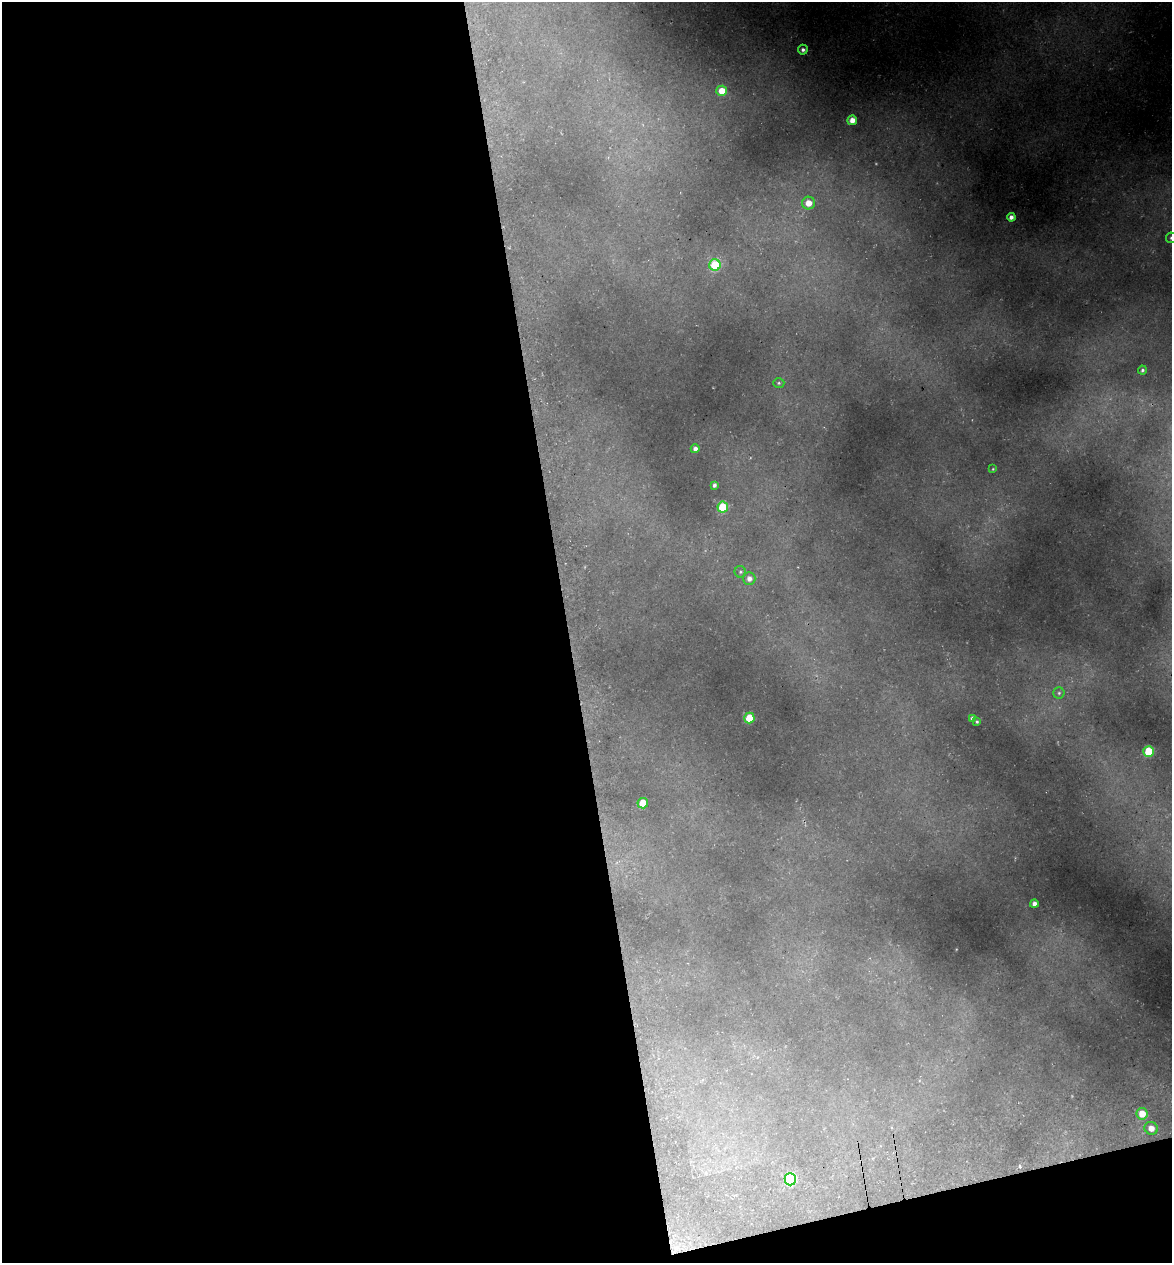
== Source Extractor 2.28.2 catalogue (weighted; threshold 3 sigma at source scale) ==
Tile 13 of 4 x 4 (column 1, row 4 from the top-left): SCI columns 145-1314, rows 75-1335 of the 4922 x 5194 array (HDU 1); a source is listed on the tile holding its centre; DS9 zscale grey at full resolution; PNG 1174 x 1265 px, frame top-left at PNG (2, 2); each listed source drawn as its Kron ellipse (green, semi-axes under 4 px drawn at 4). Shown black and unused: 51% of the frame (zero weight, under 3 of 5 exposures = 5% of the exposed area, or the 3 px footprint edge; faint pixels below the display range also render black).
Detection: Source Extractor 2.28.2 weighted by HDU 2 'WHT'; one run over the whole footprint, this tile lists its part. Background 0.224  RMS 0.0099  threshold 0.0444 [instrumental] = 3 sigma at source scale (4.5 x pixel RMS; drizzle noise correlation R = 1.50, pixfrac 1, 0.0396/0.0396 arcsec/px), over >= 5 px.
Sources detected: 26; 1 too faint to see at this stretch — neither listed nor drawn; the other 25 listed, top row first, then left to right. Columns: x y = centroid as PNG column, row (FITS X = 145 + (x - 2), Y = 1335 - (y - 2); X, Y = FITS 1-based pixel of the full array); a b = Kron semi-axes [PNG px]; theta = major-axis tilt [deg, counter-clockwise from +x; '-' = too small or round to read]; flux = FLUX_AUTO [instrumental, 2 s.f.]
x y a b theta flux
803 50 5 5 - 3.2
722 91 5 5 - 19
852 120 5 4 - 9.6
808 203 6 6 - 13
1011 217 4 4 - 4.6
1171 238 5 5 - 2.1
715 265 6 5 - 57
1142 370 4 4 - 2
779 383 5 5 - 1.5
695 449 4 4 - 4.2
993 469 4 3 - 1
714 485 4 3 - 2.9
723 507 5 5 - 56
740 572 6 5 - 1.8
749 579 6 6 - 5
1059 693 5 5 - 2.1
749 718 5 5 - 31
972 718 4 4 - 2.7
977 722 3 3 - 1.6
1149 751 5 5 - 48
643 803 5 5 - 29
1034 904 4 4 - 4.7
1142 1114 6 5 - 19
1151 1128 7 6 - 10
790 1179 6 5 - 86
Isophote crosses this tile's border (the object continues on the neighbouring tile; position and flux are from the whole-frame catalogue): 1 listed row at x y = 1171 238